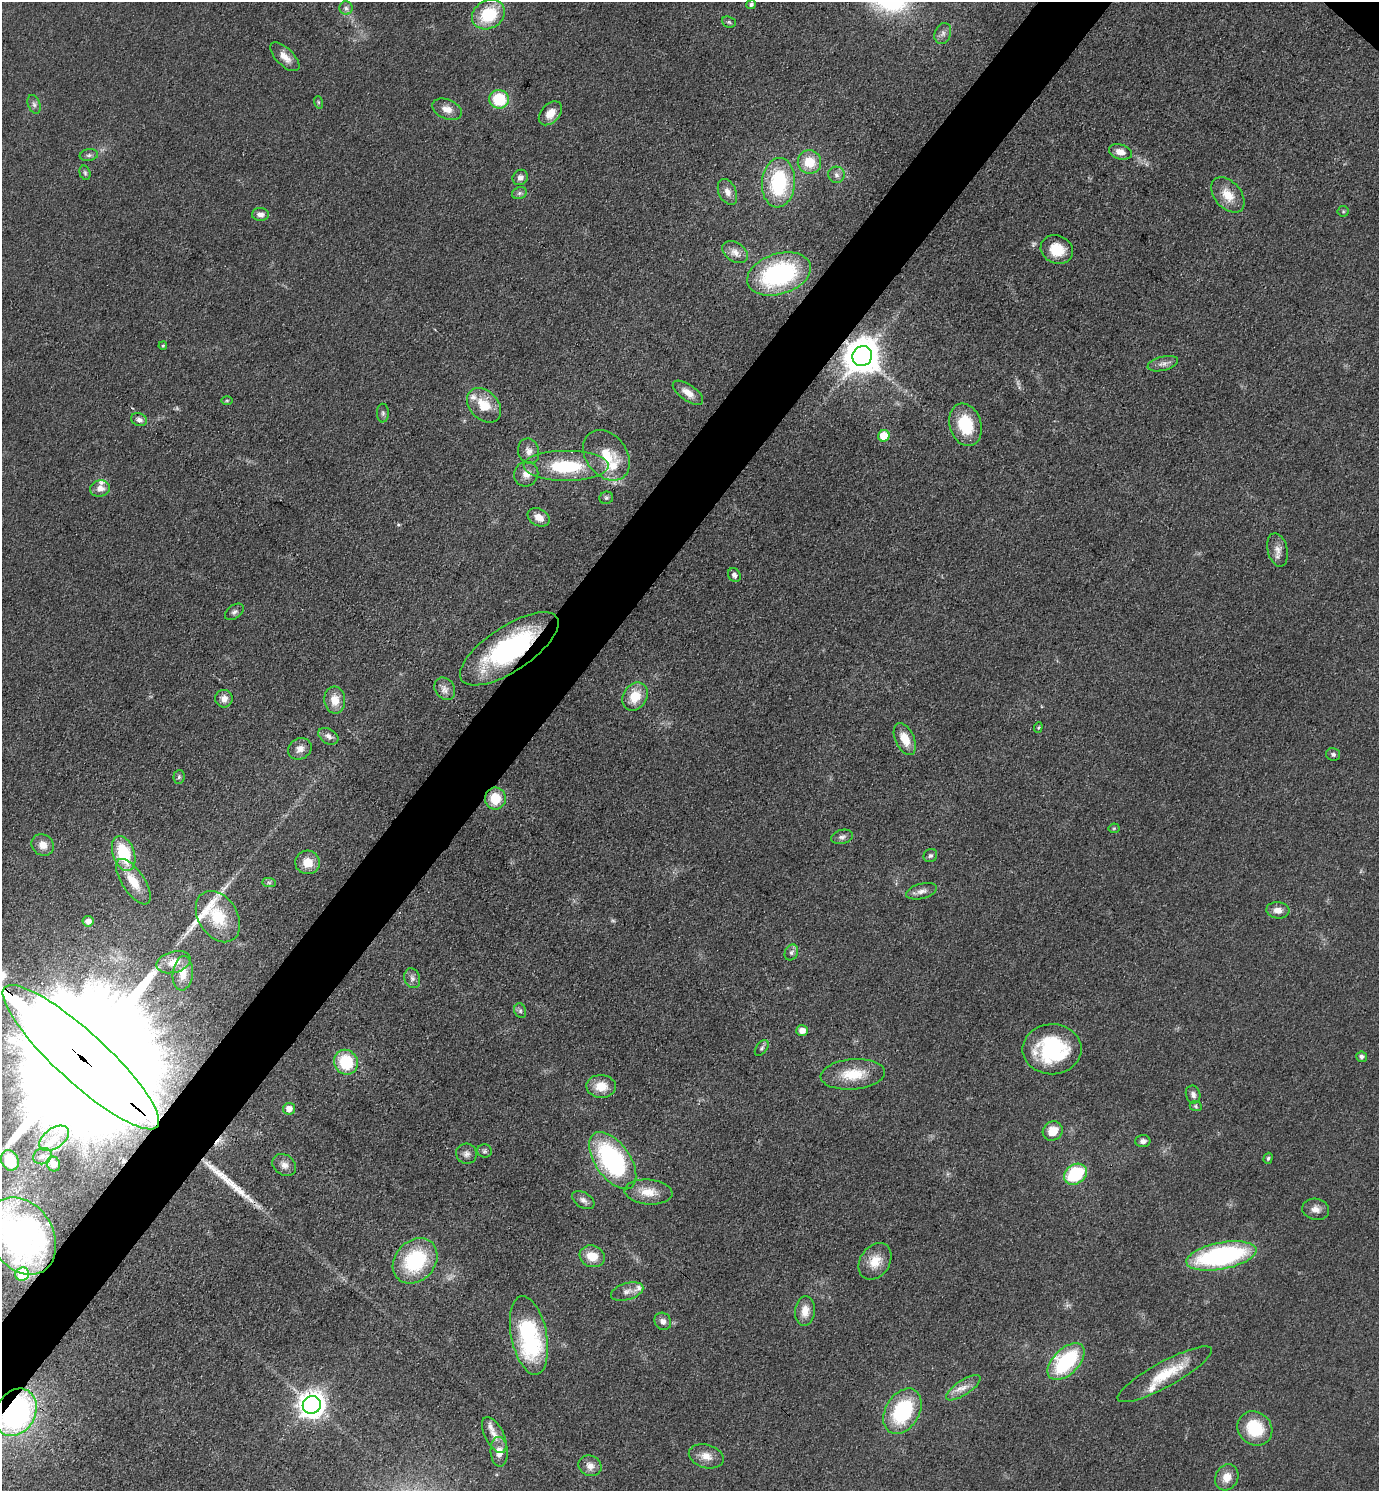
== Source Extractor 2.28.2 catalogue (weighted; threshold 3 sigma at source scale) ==
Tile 7 of 4 x 4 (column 3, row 2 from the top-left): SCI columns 3053-4429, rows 2980-4468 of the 5962 x 5959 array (HDU 1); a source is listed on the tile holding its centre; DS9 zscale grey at full resolution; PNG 1381 x 1493 px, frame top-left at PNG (2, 2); each listed source drawn as its Kron ellipse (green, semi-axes under 4 px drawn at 4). Shown black and unused: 5% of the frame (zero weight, under 3 of 4 exposures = <1% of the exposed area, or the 3 px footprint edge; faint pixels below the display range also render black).
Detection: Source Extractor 2.28.2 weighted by HDU 2 'WHT'; one run over the whole footprint, this tile lists its part. Background 0.0779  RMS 0.0064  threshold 0.029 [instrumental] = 3 sigma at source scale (4.5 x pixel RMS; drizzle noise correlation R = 1.50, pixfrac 1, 0.05/0.05 arcsec/px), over >= 5 px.
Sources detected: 136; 3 too faint to see at this stretch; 1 inside a brighter object's white glare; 2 long thin detections or spike segments (spike, bleed or trail) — neither listed nor drawn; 7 inside a brighter listed object's ellipse — not listed separately; the other 123 listed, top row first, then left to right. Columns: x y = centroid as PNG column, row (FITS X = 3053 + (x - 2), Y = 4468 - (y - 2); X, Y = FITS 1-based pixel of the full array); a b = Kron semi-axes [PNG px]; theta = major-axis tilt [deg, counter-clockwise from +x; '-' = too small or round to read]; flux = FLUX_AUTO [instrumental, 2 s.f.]
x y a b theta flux
751 5 5 4 - 1.7
346 8 6 6 - 2.2
488 15 17 14 30 32
729 22 7 5 -22 1.2
943 33 11 8 68 3
285 57 18 8 -44 7
499 99 10 9 - 30
318 102 6 4 -72 0.87
34 104 10 6 -70 2.1
447 109 15 9 -23 6.1
550 113 14 9 48 7.9
1120 152 12 7 -16 5.9
89 155 9 6 10 1.8
809 162 12 11 - 16
85 173 7 5 -74 1.4
836 175 8 8 - 3
520 177 8 7 - 3.1
778 183 25 16 85 50
727 192 13 8 -65 4.5
519 193 7 6 - 1.7
1228 195 20 13 -49 12
1343 211 5 5 - 0.92
260 214 8 6 -3 3.6
1057 250 16 14 -24 14
735 252 14 9 -33 4.8
779 274 33 20 17 83
163 346 4 3 - 0.85
862 356 10 9 - 1800
1163 364 15 7 14 3.6
688 393 18 8 -35 6.9
227 400 5 3 - 0.8
484 405 20 14 -46 16
383 413 9 6 -90 1.6
139 420 8 6 -23 2.5
966 425 22 16 -72 28
884 436 6 5 - 16
529 451 13 10 -72 4.7
606 455 27 20 -52 21
566 466 43 15 0 43
526 474 12 12 - 5.9
100 489 10 8 10 4.9
606 498 7 6 - 1.4
539 517 12 8 -28 6.3
1278 550 17 10 -77 5.2
734 575 7 6 - 2.4
234 612 10 6 37 2.1
509 649 57 22 33 110
445 689 12 9 -55 4.3
635 696 15 12 57 14
224 699 9 8 - 4.4
335 700 13 10 -86 9.3
1038 727 5 4 - 0.89
328 736 11 7 -30 3.4
905 739 17 9 -65 11
300 749 12 10 33 5.2
1333 754 7 6 - 1.5
179 777 7 5 86 1.3
495 799 11 10 - 16
1114 828 5 5 - 0.89
842 837 11 7 14 2.5
43 845 12 10 -35 6.1
124 853 18 10 -71 36
930 856 7 6 - 1.7
307 862 12 12 - 11
133 882 26 11 -56 15
269 883 7 4 -1 1.4
922 891 16 7 14 4.4
1278 910 11 8 -5 4.9
218 917 28 19 -58 30
88 921 5 5 - 4.7
791 952 8 6 63 2.1
174 962 17 10 15 7.9
183 973 17 10 84 8
412 978 10 7 -71 3
520 1011 7 6 - 1.6
802 1031 6 5 - 5
762 1048 9 5 54 1.5
1052 1049 29 25 0 64
81 1057 103 25 -42 100000
1362 1057 5 5 - 2.2
346 1062 12 11 - 31
853 1074 32 15 5 20
601 1086 15 11 -3 11
1193 1095 9 7 -71 2.7
1196 1106 6 5 - 1
289 1109 6 6 - 5.2
1053 1131 10 9 - 11
54 1138 17 10 35 10
1143 1141 7 6 - 2.6
484 1151 7 6 - 1.6
466 1154 10 10 - 3.2
42 1156 9 8 - 3.4
1268 1158 5 4 - 1.2
10 1160 10 8 -67 31
613 1161 33 17 -55 110
53 1164 7 6 - 5.4
284 1165 13 10 -37 4.6
1075 1174 12 9 34 47
648 1192 24 12 -5 11
583 1200 12 7 -32 3.2
1316 1209 13 10 -13 5
22 1236 41 31 -59 180
592 1256 13 10 -19 11
1221 1256 35 13 11 120
415 1261 25 20 46 52
875 1261 20 14 56 12
22 1274 7 6 - 30
627 1292 17 8 16 4.7
805 1311 15 10 84 8.2
663 1321 9 8 - 3.4
529 1335 40 18 -79 80
1066 1362 23 13 44 61
1165 1374 53 12 29 25
963 1388 20 7 34 6.6
312 1405 9 8 - 770
902 1411 24 17 59 54
16 1412 25 19 59 130
1255 1428 18 16 -42 27
494 1435 20 9 -62 6.9
499 1452 15 8 -87 7.2
706 1456 18 11 -16 7.6
590 1466 12 10 -25 5
1227 1477 13 11 62 8.1
Overlapping masked pixels (flux is a lower limit): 5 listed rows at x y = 862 356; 509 649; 81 1057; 22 1236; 16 1412
Isophote crosses this tile's border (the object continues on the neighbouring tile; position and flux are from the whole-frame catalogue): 3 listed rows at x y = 81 1057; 22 1236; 16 1412